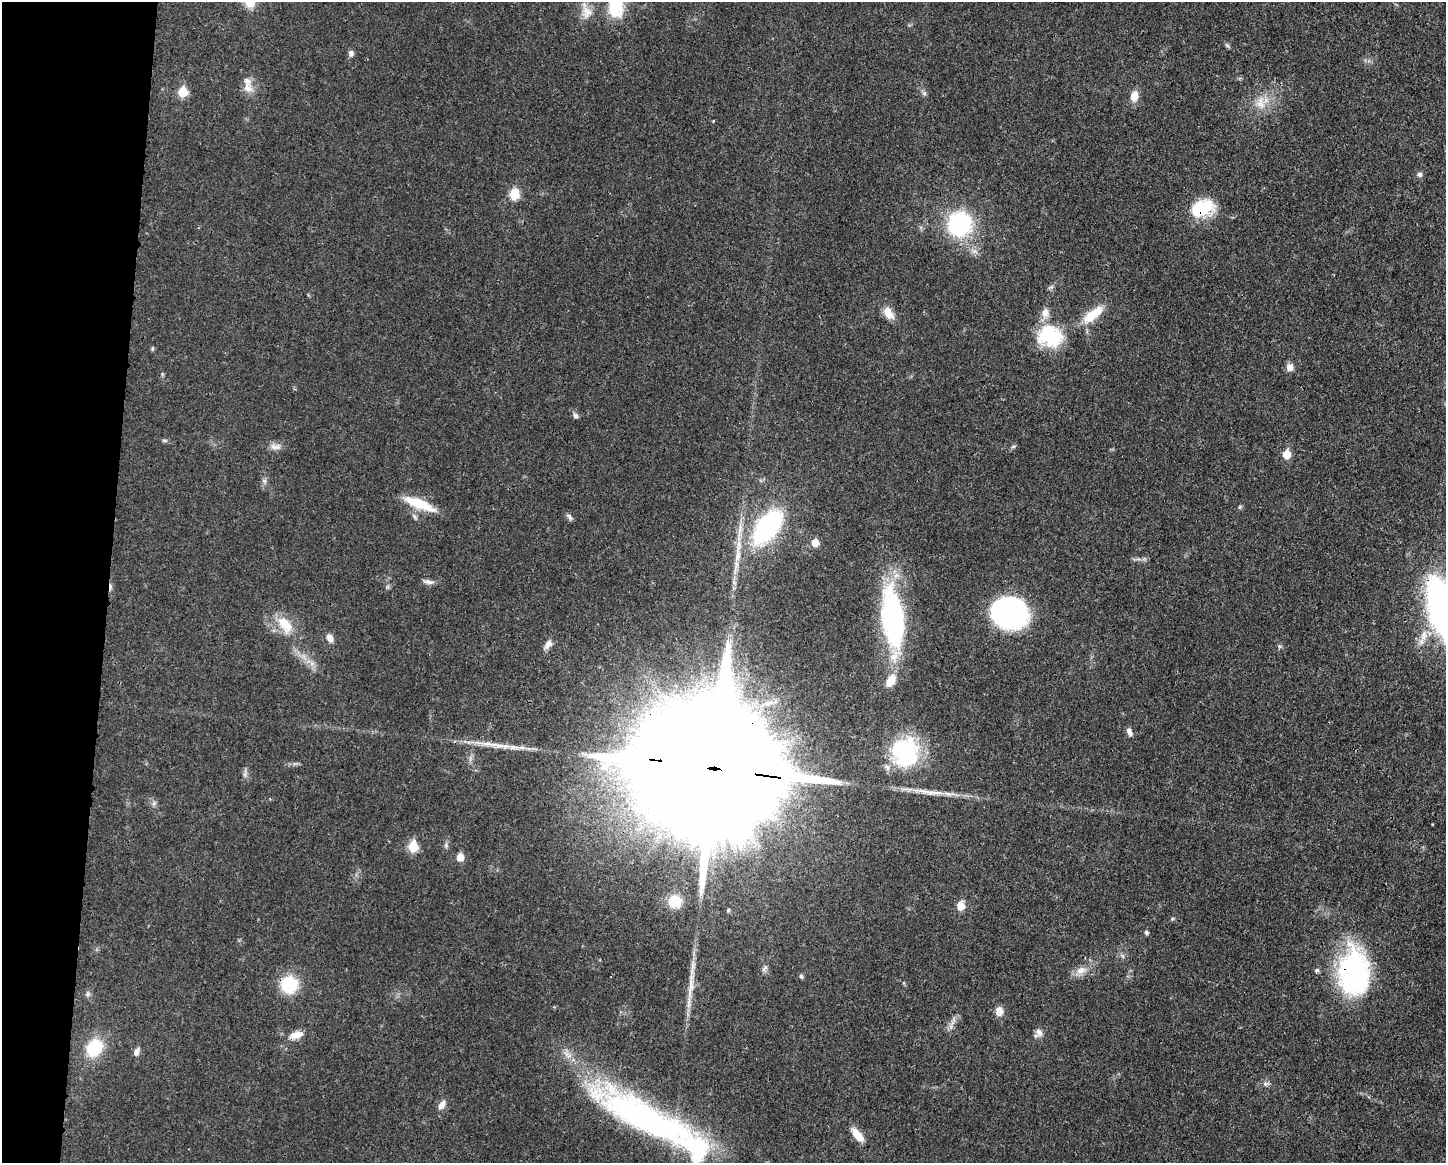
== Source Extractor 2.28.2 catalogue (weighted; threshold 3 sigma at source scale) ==
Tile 7 of 3 x 4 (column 1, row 3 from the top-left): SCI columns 112-1555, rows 1169-2329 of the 4670 x 4657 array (HDU 1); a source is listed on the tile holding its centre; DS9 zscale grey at full resolution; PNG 1448 x 1165 px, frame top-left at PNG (2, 2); no overlay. Shown black and unused: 7% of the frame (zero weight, under 3 of 4 exposures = <1% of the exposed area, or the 3 px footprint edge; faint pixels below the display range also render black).
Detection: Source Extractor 2.28.2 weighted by HDU 2 'WHT'; one run over the whole footprint, this tile lists its part. Background 0.0206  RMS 0.0023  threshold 0.0102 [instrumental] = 3 sigma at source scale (4.5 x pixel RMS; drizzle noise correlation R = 1.50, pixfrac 1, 0.05/0.05 arcsec/px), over >= 5 px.
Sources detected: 70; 1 inside a brighter object's white glare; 1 cosmic-ray / hot-pixel residue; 1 long thin detection or spike segment (spike, bleed or trail) — not listed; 4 inside a brighter listed object's ellipse — not listed separately; the other 63 listed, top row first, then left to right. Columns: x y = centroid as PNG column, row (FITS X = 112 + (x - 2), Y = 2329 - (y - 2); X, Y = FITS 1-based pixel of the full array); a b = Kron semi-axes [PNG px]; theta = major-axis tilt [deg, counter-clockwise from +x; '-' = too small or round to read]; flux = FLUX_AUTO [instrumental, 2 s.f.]
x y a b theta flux
616 7 21 14 87 9.8
586 11 24 11 -71 2.7
351 53 8 6 80 0.82
248 88 16 12 -62 2.3
183 92 6 6 - 8.6
924 93 6 6 - 0.48
1134 96 12 8 80 2.5
1260 103 21 13 89 3.7
1420 174 7 6 - 0.62
514 194 6 6 - 10
1202 208 29 18 22 9.3
960 224 14 13 - 37
888 313 17 10 -53 2.6
1093 314 32 11 41 5.5
1050 336 30 25 -14 13
152 348 6 4 71 0.31
1290 367 9 8 - 1.4
575 416 8 6 -55 0.62
164 440 6 4 -2 0.34
275 447 16 7 -7 1.4
1013 447 6 4 19 0.33
1287 454 6 5 - 4.8
420 504 40 10 -22 6.8
1239 507 6 4 88 0.29
569 517 11 5 -54 0.63
767 527 30 15 53 42
815 543 5 5 - 3.9
737 556 25 8 83 3.4
428 582 16 5 -8 0.96
1008 612 34 26 -2 45
892 618 69 24 -83 39
285 624 26 14 -54 5.5
330 638 10 7 -65 1.5
548 644 13 7 56 1.3
1279 646 6 4 -19 0.35
1129 732 10 6 -67 0.96
905 752 38 34 88 21
711 768 66 30 -8 24000
245 774 7 4 72 0.52
936 792 29 4 -3 2.7
413 847 6 6 - 11
460 857 6 5 - 3.5
675 901 16 15 - 4.3
961 906 6 5 - 4.9
728 910 6 4 -72 0.25
1146 932 5 5 - 0.51
764 968 11 4 45 0.57
1081 970 13 10 30 2
1317 970 7 6 - 0.5
1354 973 50 33 -88 40
801 976 6 4 -74 0.4
289 985 15 15 - 11
691 986 41 7 83 4.5
88 994 8 6 88 0.58
999 1011 10 8 89 2.1
1039 1032 12 8 -55 1.2
296 1035 18 8 15 2.4
94 1048 15 12 56 12
136 1052 11 6 71 0.94
1265 1084 7 5 45 0.49
442 1105 14 7 56 1.4
648 1119 133 32 -27 76
857 1135 18 8 -50 3.3
Overlapping masked pixels (flux is a lower limit): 5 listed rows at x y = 1202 208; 1050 336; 711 768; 1354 973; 648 1119
Isophote crosses this tile's border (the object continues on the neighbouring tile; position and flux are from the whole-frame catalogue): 1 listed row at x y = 616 7